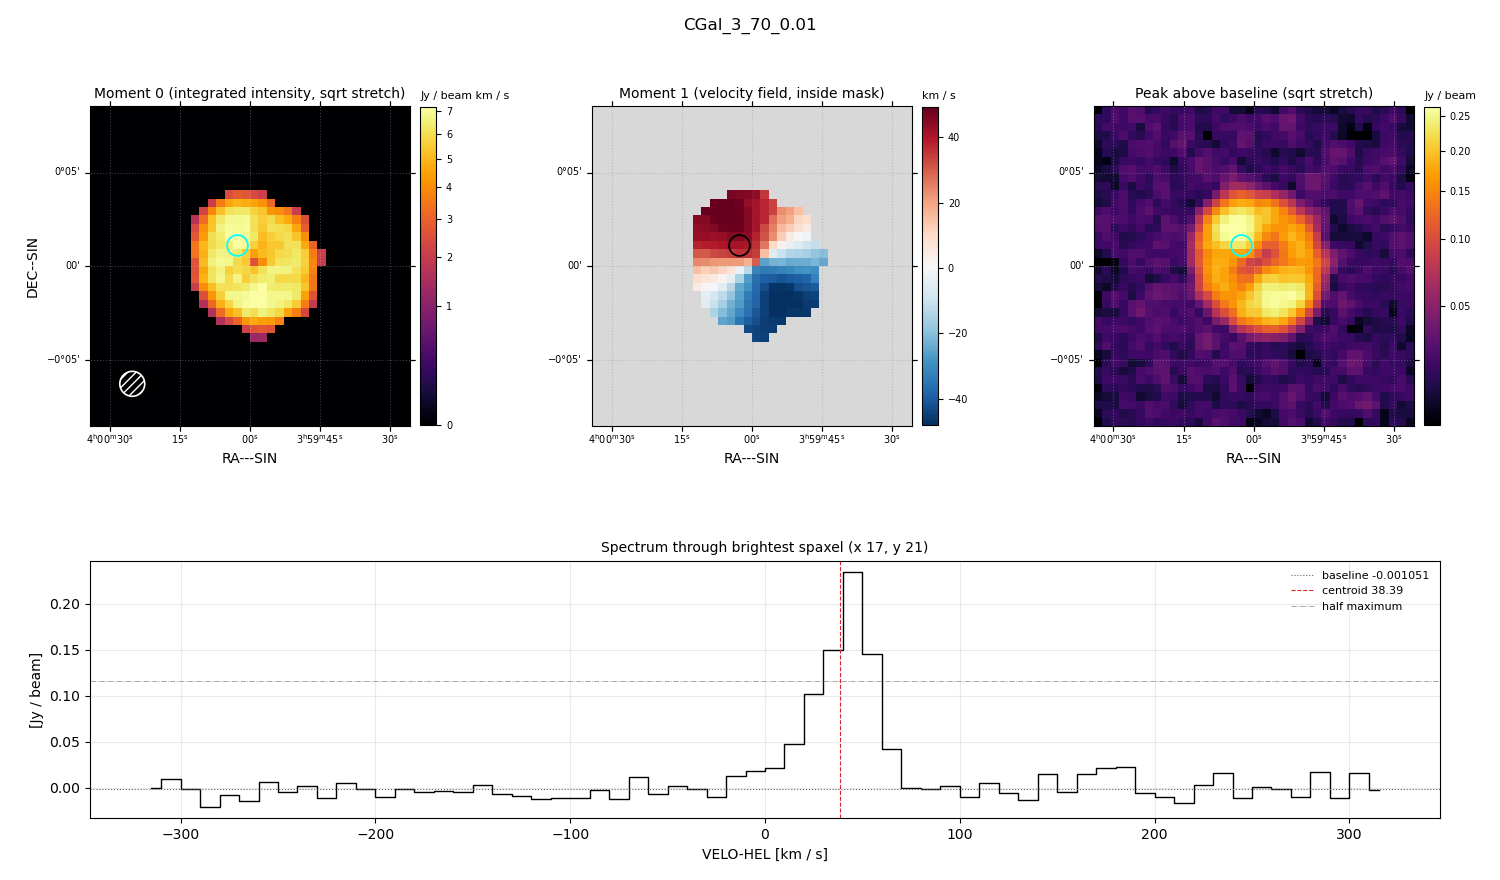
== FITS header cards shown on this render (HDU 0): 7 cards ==
OBJECT  = 'CGal_3_70_0.01'
BUNIT   = 'JY/BEAM '           /
CTYPE1  = 'RA---SIN'           /
CTYPE2  = 'DEC--SIN'           /
CTYPE3  = 'VELO-HEL'           /
NAXIS3  =                   64 / length of data axis 3
CUNIT3  = 'km/s    '           /

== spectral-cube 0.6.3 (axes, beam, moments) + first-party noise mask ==
SpectralCube HDU 0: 64 channels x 38 x 38 spaxels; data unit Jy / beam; figure title: CGal_3_70_0.01
Units: BUNIT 'JY/BEAM' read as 'Jy/beam' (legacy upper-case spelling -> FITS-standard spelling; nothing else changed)
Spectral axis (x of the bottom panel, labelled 'VELO-HEL [km / s]'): -315 .. 315 km / s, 64 channels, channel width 10 km / s
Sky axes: RA---SIN/DEC--SIN; field 17.1' x 17.1' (27 arcsec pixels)
Beam (drawn as the hatched ellipse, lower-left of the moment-0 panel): BMAJ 80 arcsec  BMIN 80 arcsec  BPA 0 deg
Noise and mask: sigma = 0.010 Jy / beam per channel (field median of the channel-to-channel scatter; agrees with the line-free scatter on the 1231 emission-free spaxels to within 1%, no correlation factor applied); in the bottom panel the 58 channels outside the line scatter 0.011 Jy / beam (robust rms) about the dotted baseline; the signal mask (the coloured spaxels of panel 2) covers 15% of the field
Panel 1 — Moment 0 (line voxels x channel width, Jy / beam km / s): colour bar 0 .. 7.17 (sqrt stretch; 0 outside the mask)
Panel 2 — Moment 1 (intensity-weighted velocity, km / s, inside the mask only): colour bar -48.1 .. 49.3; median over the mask -1.0
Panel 3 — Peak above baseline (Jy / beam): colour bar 0.0147 .. 0.264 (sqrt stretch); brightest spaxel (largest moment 0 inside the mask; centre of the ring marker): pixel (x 17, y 21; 0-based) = FK5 04h00m02s +00d01m00s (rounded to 2 s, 30 arcsec steps: no finer than the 27 arcsec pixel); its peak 0.236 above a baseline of -0.001051
Panel 4 — spectrum at that spaxel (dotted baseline -0.001051 Jy / beam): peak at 45 km / s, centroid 38.39 km / s (red dashed line; intensity-weighted over the run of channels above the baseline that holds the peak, -20 .. 100 km / s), W50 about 30 km / s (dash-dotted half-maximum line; edge to edge of the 3 channels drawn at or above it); detected line 10 .. 70 km / s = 6 of 64 channels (9%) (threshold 4 sigma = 0.04 Jy / beam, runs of >= 3 channels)